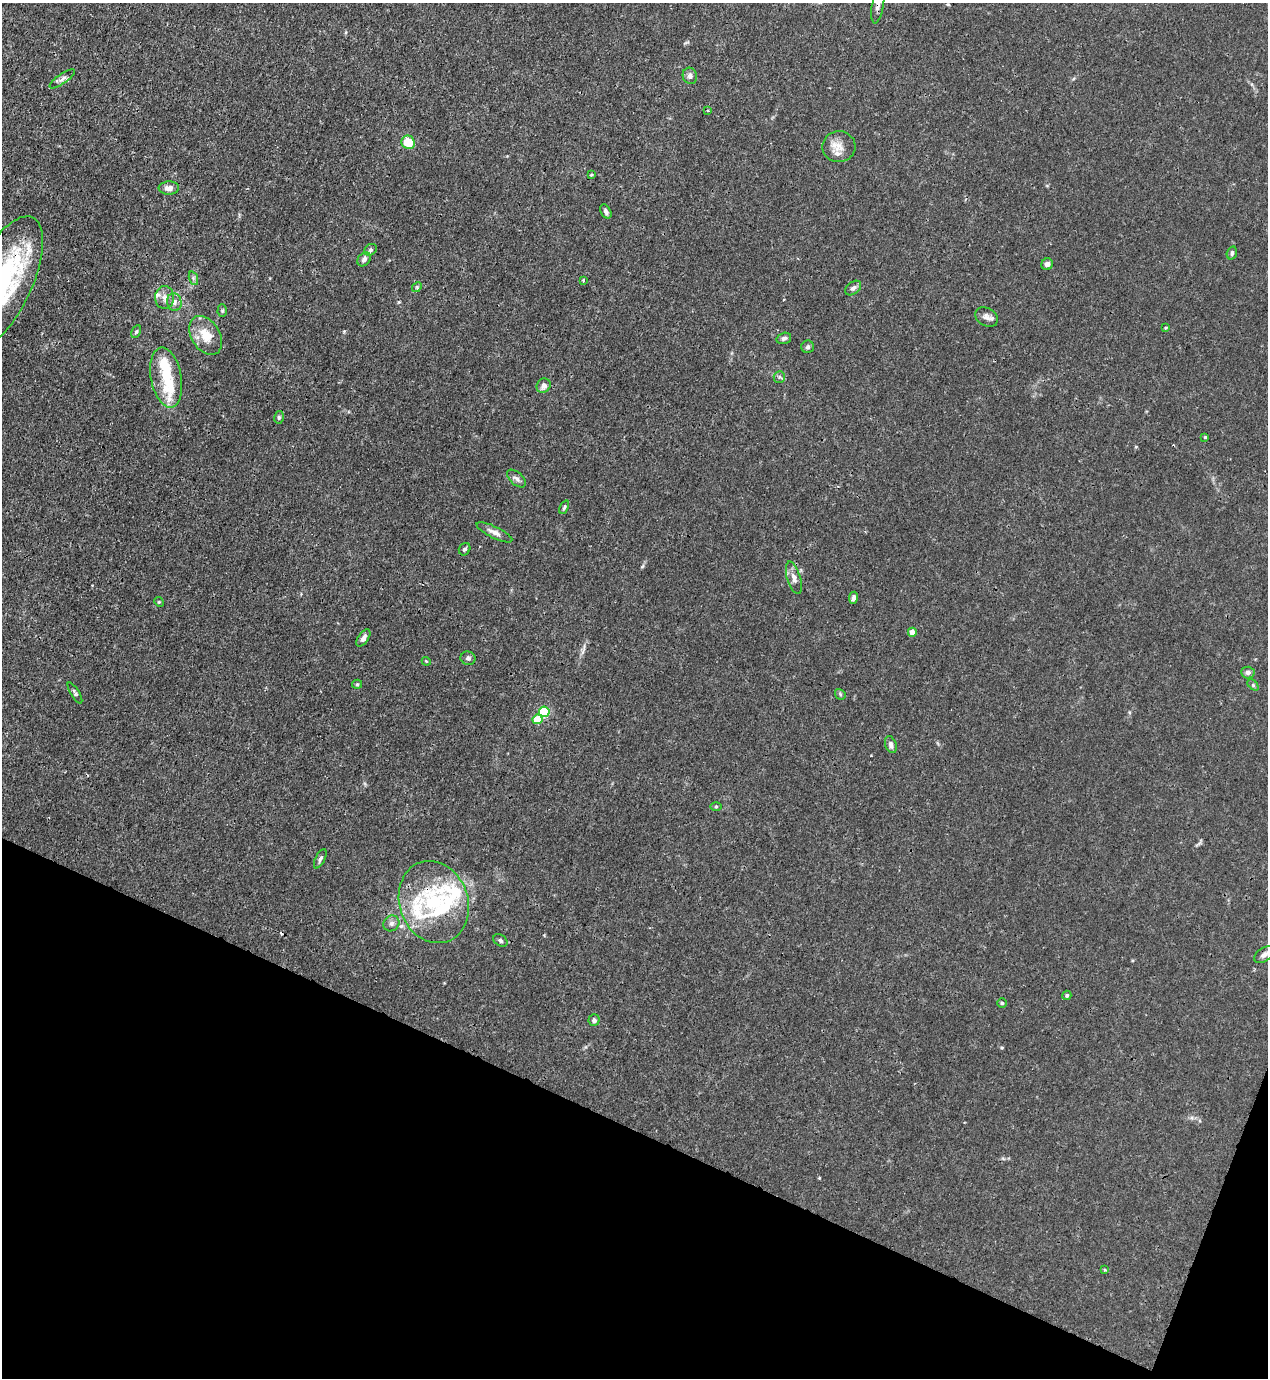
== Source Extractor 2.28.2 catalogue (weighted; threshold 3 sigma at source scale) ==
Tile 15 of 4 x 4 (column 3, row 4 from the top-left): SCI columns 2764-4029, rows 45-1420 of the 5650 x 5590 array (HDU 1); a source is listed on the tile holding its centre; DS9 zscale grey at full resolution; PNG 1270 x 1380 px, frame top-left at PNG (2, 3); each listed source drawn as its Kron ellipse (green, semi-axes under 4 px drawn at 4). Shown black and unused: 19% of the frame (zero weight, under 3 of 4 exposures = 7% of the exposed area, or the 3 px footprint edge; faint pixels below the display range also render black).
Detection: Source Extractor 2.28.2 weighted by HDU 2 'WHT'; one run over the whole footprint, this tile lists its part. Background 0.0192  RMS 0.0026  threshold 0.0119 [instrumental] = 3 sigma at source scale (4.5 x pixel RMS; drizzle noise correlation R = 1.50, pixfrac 1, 0.05/0.05 arcsec/px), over >= 5 px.
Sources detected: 69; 1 cosmic-ray / hot-pixel residue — neither listed nor drawn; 7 inside a brighter listed object's ellipse — not listed separately; the other 61 listed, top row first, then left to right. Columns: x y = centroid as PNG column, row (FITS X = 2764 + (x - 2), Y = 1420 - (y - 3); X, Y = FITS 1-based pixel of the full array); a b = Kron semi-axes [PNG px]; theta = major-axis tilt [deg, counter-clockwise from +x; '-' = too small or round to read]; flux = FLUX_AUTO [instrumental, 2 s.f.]
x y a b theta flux
878 4 19 6 80 1.4
690 76 8 7 - 1
62 79 15 5 35 0.99
708 111 4 3 - 0.24
408 142 7 6 - 5.9
839 147 16 15 - 3.2
591 175 4 3 - 0.27
169 188 10 6 3 1.6
606 211 7 5 -62 0.85
370 250 7 5 31 0.54
1232 253 7 5 74 0.68
364 259 8 6 53 0.9
1047 264 6 5 - 0.95
193 278 7 4 -72 0.52
583 280 4 3 - 0.27
2 283 72 29 65 43
417 287 5 4 - 0.33
853 288 9 6 38 0.84
165 297 11 9 89 1.7
174 302 9 7 -78 1.2
222 310 6 4 89 0.39
987 317 12 9 -30 1.3
1166 327 4 3 - 0.31
136 332 7 4 63 0.37
206 335 21 14 -58 5.4
784 338 7 5 18 0.66
808 347 6 6 - 0.55
779 377 6 5 - 0.48
166 378 30 15 -79 8.9
544 386 7 6 - 1.2
279 417 6 5 - 0.48
1205 437 3 3 - 0.36
516 478 11 6 -40 0.96
564 507 7 3 65 0.37
494 532 19 6 -26 1.5
465 549 6 5 - 0.65
794 578 17 6 -73 1.7
853 598 6 4 83 0.67
159 602 5 4 - 0.26
912 632 4 4 - 2.2
363 638 10 5 55 1.1
468 658 7 6 - 0.71
426 661 4 3 - 0.23
1248 672 7 6 - 0.88
357 684 5 4 - 0.35
1253 685 6 4 -46 0.39
75 693 12 4 -58 0.54
840 694 6 4 -49 0.39
544 712 5 5 - 17
537 719 5 5 - 6.2
891 745 9 5 -70 0.86
716 806 6 4 1 0.33
320 859 10 4 63 0.66
434 902 42 34 -71 24
391 923 8 7 - 0.93
500 940 8 5 -35 0.59
1264 955 11 6 35 1.1
1067 995 4 4 - 0.5
1002 1003 4 4 - 0.35
594 1020 5 5 - 0.68
1105 1270 4 3 - 0.29
Overlapping masked pixels (flux is a lower limit): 3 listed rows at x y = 878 4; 2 283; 434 902
Isophote crosses this tile's border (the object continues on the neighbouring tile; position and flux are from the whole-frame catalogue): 2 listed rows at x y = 878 4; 2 283